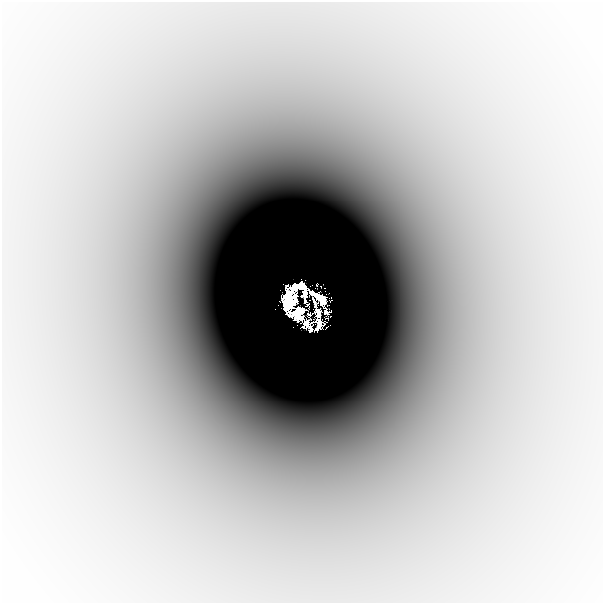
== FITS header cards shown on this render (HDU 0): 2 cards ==
NAXIS1  =                  601
NAXIS2  =                  601

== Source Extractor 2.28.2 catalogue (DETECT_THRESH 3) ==
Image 601 x 601 px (HDU 0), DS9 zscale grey, 1 PNG px = 1 image px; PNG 605 x 605 px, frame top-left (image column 1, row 601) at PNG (2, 2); no overlay
Background -3.44e-04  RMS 5.8e-05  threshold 1.73e-04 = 3 sigma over >= 5 px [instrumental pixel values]
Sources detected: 8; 2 with non-positive FLUX_AUTO (blend fragments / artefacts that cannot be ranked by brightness) are not listed; the other 6 listed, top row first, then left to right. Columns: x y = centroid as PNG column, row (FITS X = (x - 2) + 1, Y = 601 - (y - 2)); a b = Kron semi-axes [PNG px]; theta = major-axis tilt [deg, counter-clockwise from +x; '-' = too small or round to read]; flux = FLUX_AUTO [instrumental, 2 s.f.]
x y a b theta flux
302 286 8 5 -42 2.6
295 288 8 6 69 1.3
295 298 9 4 -77 0.65
319 299 23 13 -61 1.4
289 302 19 9 -84 6.1
298 313 21 14 -50 1.3
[2 non-positive-flux detections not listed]